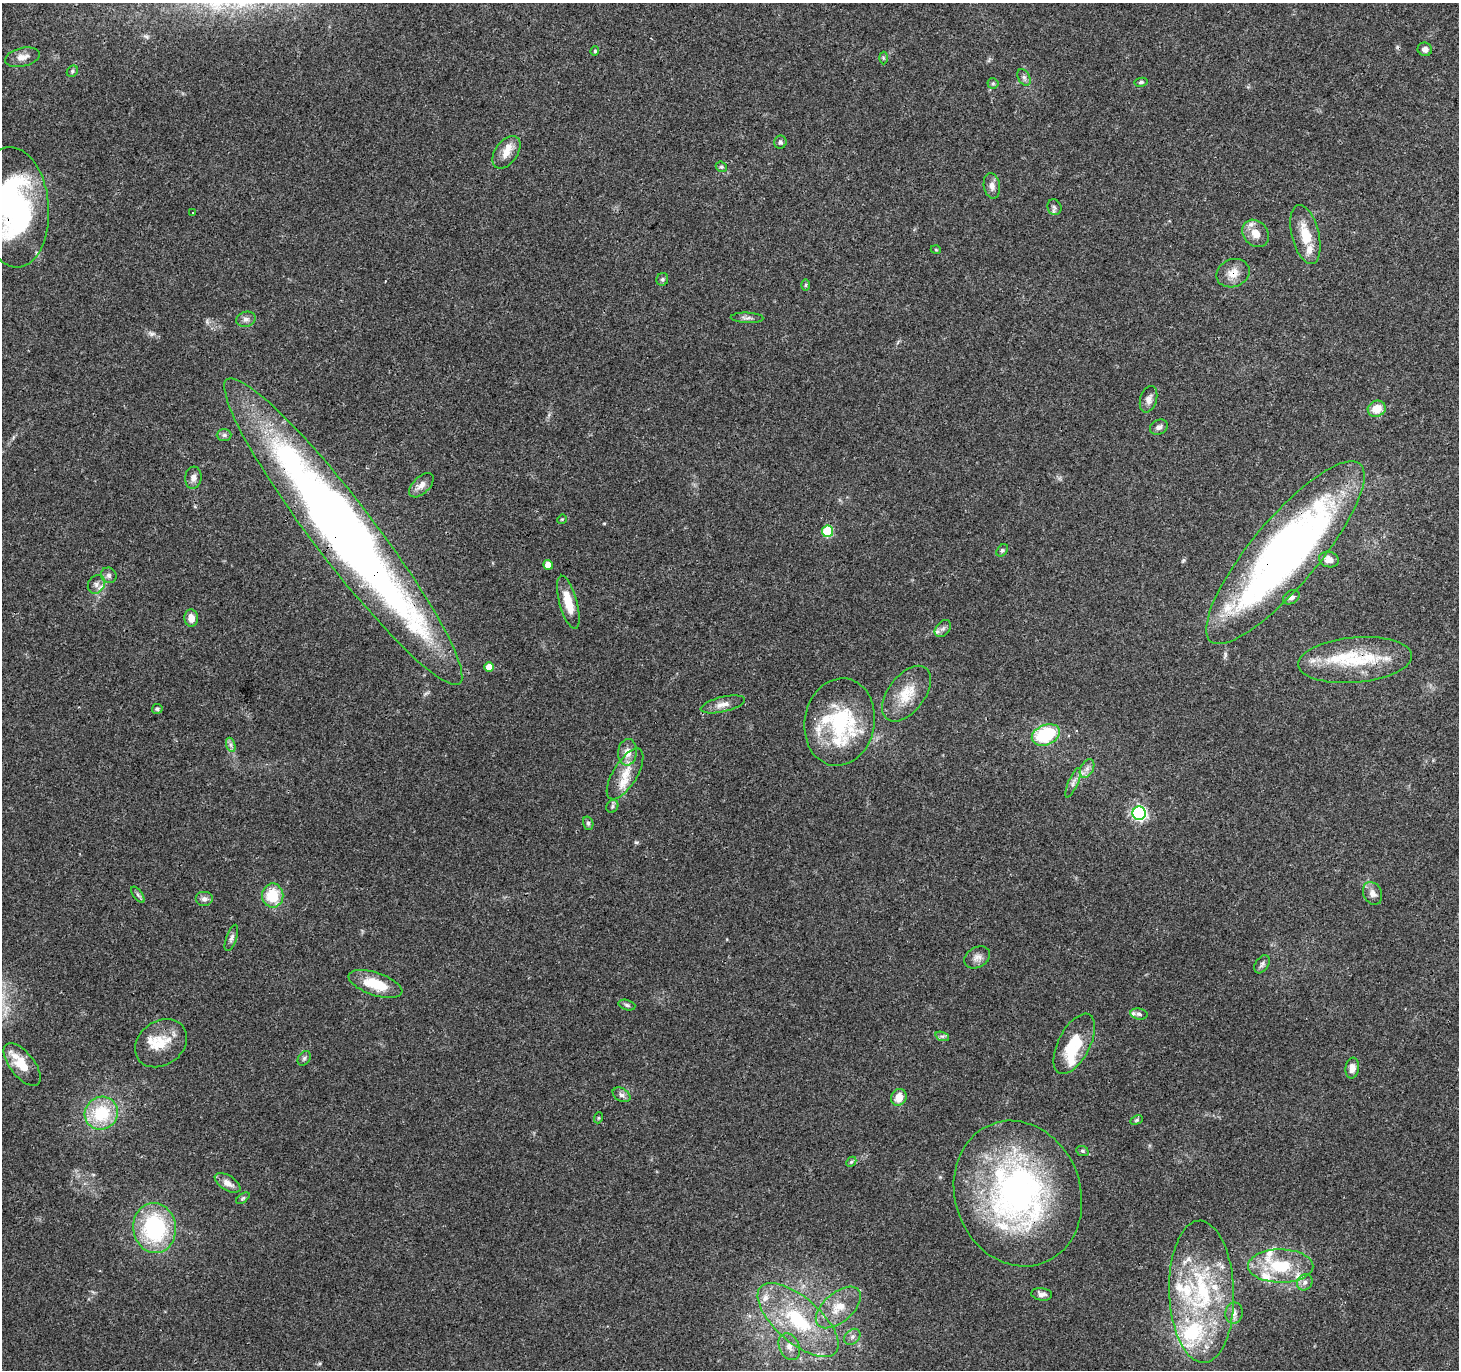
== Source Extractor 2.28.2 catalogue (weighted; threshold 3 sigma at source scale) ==
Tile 10 of 4 x 4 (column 2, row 3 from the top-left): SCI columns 1498-2954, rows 1614-2981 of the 5957 x 6001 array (HDU 1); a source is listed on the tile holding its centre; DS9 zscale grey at full resolution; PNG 1461 x 1372 px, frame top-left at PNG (2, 3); each listed source drawn as its Kron ellipse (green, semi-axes under 4 px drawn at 4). Shown black and unused: <1% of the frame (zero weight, under 3 of 4 exposures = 3% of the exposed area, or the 3 px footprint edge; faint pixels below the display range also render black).
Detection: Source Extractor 2.28.2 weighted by HDU 2 'WHT'; one run over the whole footprint, this tile lists its part. Background 0.0398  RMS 0.0029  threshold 0.0131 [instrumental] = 3 sigma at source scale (4.5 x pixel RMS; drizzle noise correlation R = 1.50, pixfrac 1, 0.0396/0.0396 arcsec/px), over >= 5 px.
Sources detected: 118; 1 cosmic-ray / hot-pixel residue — neither listed nor drawn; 24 inside a brighter listed object's ellipse — not listed separately; the other 93 listed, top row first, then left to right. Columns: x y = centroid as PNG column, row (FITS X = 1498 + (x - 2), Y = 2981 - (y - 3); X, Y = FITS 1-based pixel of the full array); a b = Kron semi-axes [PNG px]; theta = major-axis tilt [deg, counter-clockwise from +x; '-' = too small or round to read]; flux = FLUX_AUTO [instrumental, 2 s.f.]
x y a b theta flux
1425 49 7 6 - 1.4
595 51 5 4 - 0.37
22 57 18 9 13 2.7
883 58 6 4 -89 0.4
72 71 6 5 - 0.51
1024 77 9 5 -63 0.88
1141 82 6 4 11 0.56
993 83 5 5 - 0.46
780 142 6 6 - 0.75
506 152 18 11 55 3.6
721 167 6 5 - 0.42
992 186 13 8 -80 1.8
13 207 60 35 -85 78
1054 207 8 7 - 0.83
193 213 3 2 - 0.25
1256 233 15 12 -49 3.6
1305 234 30 13 -76 6.9
936 250 5 3 - 0.24
1233 273 17 13 23 3.5
662 279 6 5 - 0.59
806 285 6 4 89 0.36
747 318 16 5 -2 1.1
246 319 10 7 15 1.3
1149 399 13 8 74 1.7
1377 409 9 8 - 4.6
1159 427 9 7 28 1.1
224 435 7 6 - 0.76
193 478 11 8 83 1.5
421 485 15 8 45 2.1
562 519 5 4 - 0.27
827 531 6 5 - 20
343 532 192 30 -53 310
1002 550 7 5 49 0.52
1285 552 116 33 50 160
1329 559 10 7 -16 2.1
548 565 5 4 - 3.1
109 575 8 7 - 1
96 584 10 8 59 1.4
1291 597 9 6 30 0.96
568 602 27 9 -75 6.2
191 618 8 7 - 2.5
943 629 10 6 48 1.1
1355 660 57 22 5 18
489 667 5 5 - 3.8
907 694 32 18 52 8
723 704 22 7 13 2.5
157 709 5 5 - 0.52
840 722 44 35 80 25
1046 735 14 10 22 18
231 745 7 4 -71 0.75
628 752 13 9 85 2.9
1087 768 10 6 63 1.3
625 774 29 12 58 5.6
1073 783 16 5 66 1.3
612 806 7 5 50 0.61
1139 813 6 6 - 63
588 823 7 5 -74 0.58
1373 893 12 9 -63 1.7
138 895 9 4 -54 0.69
273 895 12 10 -89 9.5
204 899 9 7 0 1.2
231 938 14 5 71 1
977 957 14 10 29 1.8
1262 964 10 6 55 0.9
375 984 28 11 -19 8.8
627 1005 8 5 -16 0.67
1139 1014 9 5 -9 0.77
942 1036 7 4 -18 0.63
161 1043 28 22 35 7.8
1074 1044 33 16 62 13
304 1058 8 5 56 0.7
22 1065 25 12 -52 6.1
1352 1068 10 7 81 2
622 1095 9 6 -30 1
899 1097 9 7 65 3.3
101 1113 17 16 - 14
598 1118 5 3 - 0.31
1137 1120 6 4 27 0.39
1082 1151 6 5 - 0.48
851 1162 6 4 44 0.48
227 1183 14 7 -32 2.2
1018 1194 74 62 -70 94
243 1198 8 4 35 0.42
155 1228 25 21 -83 31
1281 1266 33 16 0 13
1305 1282 8 7 - 1.1
1201 1292 71 32 -88 40
1042 1294 10 6 -6 1.2
838 1307 27 14 41 6.7
1234 1313 10 8 79 1.5
798 1320 50 22 -41 26
852 1337 9 6 44 1.1
789 1347 14 10 -65 2.4
Overlapping masked pixels (flux is a lower limit): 6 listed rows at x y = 13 207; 1233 273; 343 532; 1285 552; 1355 660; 1018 1194
Isophote crosses this tile's border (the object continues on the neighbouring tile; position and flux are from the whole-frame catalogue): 1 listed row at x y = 13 207